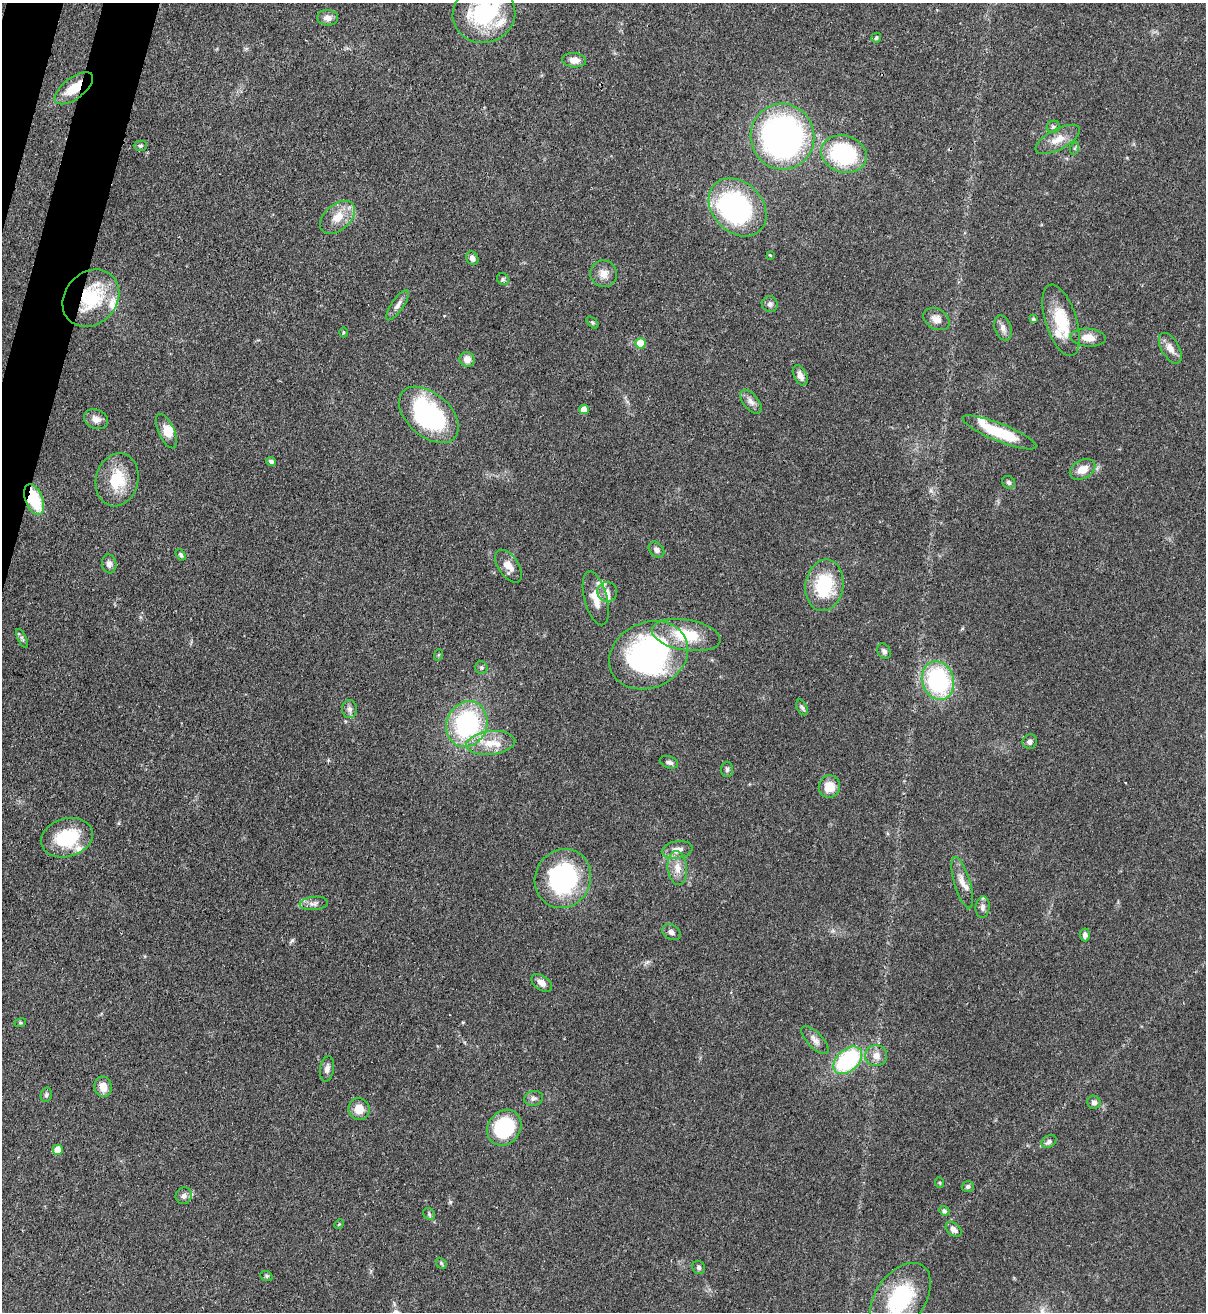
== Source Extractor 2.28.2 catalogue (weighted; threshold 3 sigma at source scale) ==
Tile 11 of 4 x 4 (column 3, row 3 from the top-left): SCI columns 2631-3834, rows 1342-2651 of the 5383 x 5305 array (HDU 1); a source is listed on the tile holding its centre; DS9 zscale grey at full resolution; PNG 1208 x 1314 px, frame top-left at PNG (2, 3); each listed source drawn as its Kron ellipse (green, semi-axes under 4 px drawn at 4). Shown black and unused: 2% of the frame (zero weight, under 3 of 4 exposures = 7% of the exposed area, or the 3 px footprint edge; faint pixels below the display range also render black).
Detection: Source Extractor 2.28.2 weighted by HDU 2 'WHT'; one run over the whole footprint, this tile lists its part. Background 0.105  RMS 0.0041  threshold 0.0186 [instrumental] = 3 sigma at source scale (4.5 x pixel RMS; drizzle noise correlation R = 1.50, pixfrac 1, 0.05/0.05 arcsec/px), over >= 5 px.
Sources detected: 109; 2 inside a brighter object's white glare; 1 cosmic-ray / hot-pixel residue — neither listed nor drawn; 8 inside a brighter listed object's ellipse — not listed separately; the other 98 listed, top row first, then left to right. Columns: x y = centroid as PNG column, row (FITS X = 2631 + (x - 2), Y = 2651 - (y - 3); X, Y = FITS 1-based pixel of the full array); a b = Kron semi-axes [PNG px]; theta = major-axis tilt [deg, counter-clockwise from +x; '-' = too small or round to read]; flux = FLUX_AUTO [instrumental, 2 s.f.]
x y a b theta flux
484 14 31 29 12 40
328 18 10 8 -5 2.6
876 38 5 4 - 0.81
574 60 12 7 -4 3.3
74 88 23 10 37 9.4
1053 127 6 6 - 0.85
782 137 33 32 - 130
1058 139 24 10 28 5.6
140 146 6 5 - 0.84
1075 148 6 4 71 0.68
844 154 23 18 -16 45
738 207 32 25 -46 76
338 217 20 12 41 6.9
770 255 3 2 - 0.35
472 258 7 5 -54 1.8
603 274 13 13 - 3.8
503 279 6 5 - 0.75
91 298 31 26 47 26
770 304 8 8 - 1.5
397 305 18 6 56 2.2
936 319 14 10 -30 3.2
1033 319 4 4 - 0.73
1061 320 37 15 -72 15
592 322 7 4 -44 0.65
1003 328 13 8 -71 2.4
343 332 5 3 - 0.43
1088 338 17 9 -4 4.5
640 343 5 5 - 12
1170 348 17 8 -60 3.6
467 359 7 7 - 3.1
800 375 11 6 -63 2.7
751 402 14 7 -51 2.3
584 409 5 4 - 3.2
429 415 35 21 -41 53
96 419 12 9 -24 3
166 431 18 7 -65 4.3
999 432 39 9 -22 19
271 461 5 4 - 1.2
1083 469 13 9 28 5
117 480 27 21 76 15
1009 482 7 6 - 1
34 499 16 8 -68 19
656 550 9 6 -46 1.5
181 555 6 4 -58 0.89
109 564 9 7 -82 2.1
509 566 18 10 -56 4.3
824 585 26 19 81 26
607 592 10 10 - 2.4
596 598 28 11 -75 6.7
686 635 35 15 -9 17
22 638 10 4 -63 0.87
884 651 8 6 -59 1.4
438 655 6 4 70 0.43
649 655 41 32 25 110
481 668 6 6 - 0.87
938 680 20 15 -73 51
802 707 8 5 -62 0.94
349 709 9 7 -85 1.6
467 724 23 20 67 51
1030 742 7 7 - 1.8
491 743 24 12 5 8.6
669 762 9 6 -18 1.3
727 769 8 6 88 0.91
829 787 11 10 - 7
67 838 26 19 16 21
677 850 15 8 10 3.5
677 868 17 9 -83 4.4
563 878 30 27 63 51
962 883 26 8 -73 4.1
314 903 14 6 5 2.1
983 907 11 7 84 1.8
671 932 10 7 -32 1.4
1085 935 6 5 - 1.5
542 983 12 7 -35 2.8
20 1023 6 4 18 0.51
815 1040 18 7 -46 2.6
876 1056 11 10 - 3.3
848 1060 17 10 41 41
327 1069 13 7 80 1.9
103 1087 10 8 -80 4.4
46 1095 7 5 75 0.88
533 1098 9 7 14 1.4
1094 1102 7 6 - 1.8
359 1109 11 10 - 5.4
504 1128 19 16 53 30
1049 1141 8 6 33 1.4
58 1150 5 5 - 5.4
940 1183 5 3 - 0.45
968 1187 6 5 - 0.91
184 1196 8 8 - 2
944 1211 5 4 - 0.96
429 1214 6 5 - 0.81
339 1224 5 4 - 0.42
954 1229 9 6 -42 2
441 1263 6 4 -48 0.57
699 1267 7 6 - 1.1
266 1276 6 5 - 0.69
900 1298 39 24 55 33
Overlapping masked pixels (flux is a lower limit): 4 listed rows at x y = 74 88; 91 298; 34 499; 649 655
Isophote crosses this tile's border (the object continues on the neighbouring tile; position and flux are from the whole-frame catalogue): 2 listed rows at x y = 484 14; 900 1298
Unlisted compact peaks at least as high as the median listed source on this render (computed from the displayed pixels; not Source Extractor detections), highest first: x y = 292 940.